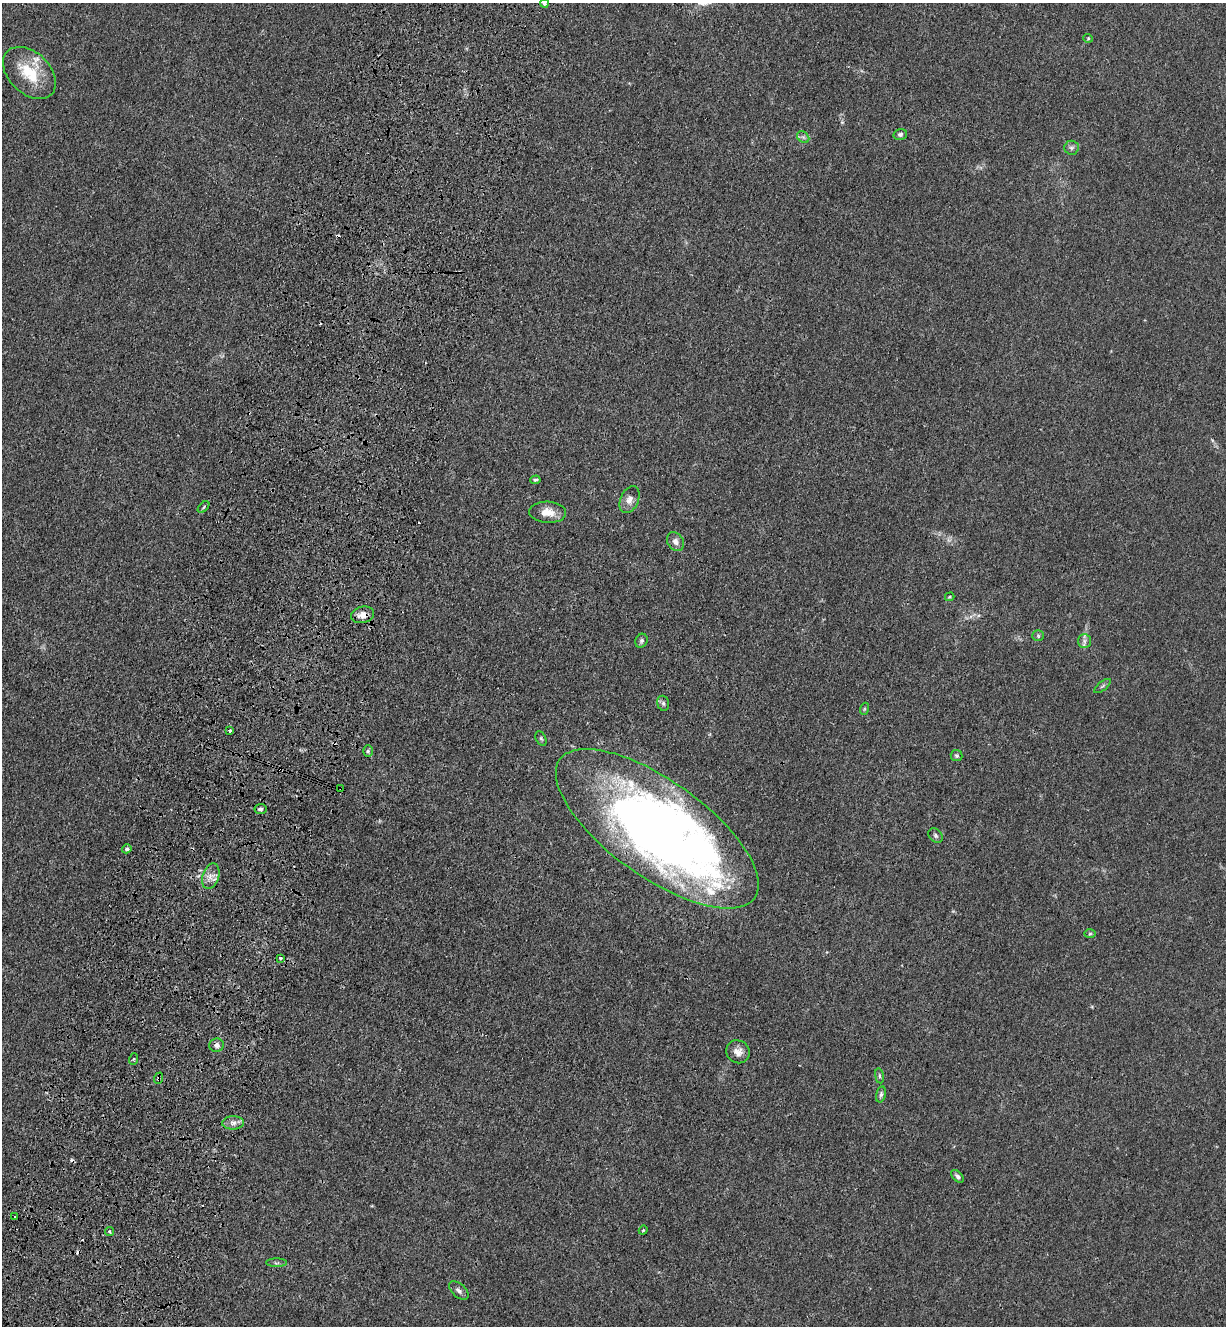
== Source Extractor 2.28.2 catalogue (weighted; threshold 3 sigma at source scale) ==
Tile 7 of 4 x 4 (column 3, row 2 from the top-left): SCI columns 2680-3903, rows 2683-4006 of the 5485 x 5364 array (HDU 1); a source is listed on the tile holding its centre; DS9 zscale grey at full resolution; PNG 1228 x 1328 px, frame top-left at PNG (2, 3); each listed source drawn as its Kron ellipse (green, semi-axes under 4 px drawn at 4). Shown black and unused: <1% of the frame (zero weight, under 3 of 4 exposures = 5% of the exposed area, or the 3 px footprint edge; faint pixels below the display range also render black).
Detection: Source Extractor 2.28.2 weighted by HDU 2 'WHT'; one run over the whole footprint, this tile lists its part. Background 0.0365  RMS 0.0045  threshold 0.0201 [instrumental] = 3 sigma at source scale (4.5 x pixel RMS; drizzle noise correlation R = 1.50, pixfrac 1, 0.05/0.05 arcsec/px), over >= 5 px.
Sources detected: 52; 1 too faint to see at this stretch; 1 inside a brighter object's white glare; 5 cosmic-ray / hot-pixel residue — neither listed nor drawn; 1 inside a brighter listed object's ellipse — not listed separately; the other 44 listed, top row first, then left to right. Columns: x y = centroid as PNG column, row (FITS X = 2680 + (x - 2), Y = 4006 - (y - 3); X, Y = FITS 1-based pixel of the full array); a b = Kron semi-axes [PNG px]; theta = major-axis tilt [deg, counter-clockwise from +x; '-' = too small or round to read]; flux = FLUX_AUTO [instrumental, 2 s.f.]
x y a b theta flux
544 3 4 4 - 0.68
1088 38 4 4 - 0.45
29 73 31 20 -44 17
900 134 7 5 16 1
803 137 7 5 -44 1.1
1071 148 7 7 - 1.2
535 480 5 3 - 0.75
629 500 14 9 66 3.1
204 507 7 4 47 0.69
548 512 18 10 -3 5.3
675 542 10 8 -55 2.2
950 597 5 3 - 0.5
363 615 11 8 14 3.6
1038 636 6 5 - 0.71
641 641 7 6 - 1
1084 641 7 6 - 1.5
1103 686 10 3 40 0.77
663 703 8 5 -75 1
864 709 6 4 71 0.54
230 730 3 3 - 1.1
541 738 7 5 -63 0.79
368 751 6 5 - 0.74
957 755 6 5 - 0.79
341 789 2 2 - 0.44
260 809 6 5 - 0.99
657 829 119 48 -35 450
936 836 8 6 -47 0.98
127 849 5 4 - 0.88
211 876 13 8 72 3.3
1090 934 6 4 2 0.54
280 958 3 3 - 1.7
216 1045 7 6 - 1.7
738 1052 12 11 - 3.5
134 1059 6 3 70 0.54
879 1076 8 4 -82 0.74
159 1078 6 3 70 0.63
881 1094 8 4 77 1.1
233 1123 11 6 1 2.2
957 1176 8 4 -48 1.1
15 1217 3 2 - 0.73
643 1230 4 4 - 0.48
110 1232 4 4 - 0.95
276 1263 10 4 0 0.97
459 1291 12 6 -42 1.7
Overlapping masked pixels (flux is a lower limit): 5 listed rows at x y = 363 615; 341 789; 657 829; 216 1045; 159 1078
Isophote crosses this tile's border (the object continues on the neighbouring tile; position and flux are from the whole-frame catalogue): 1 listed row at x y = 544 3